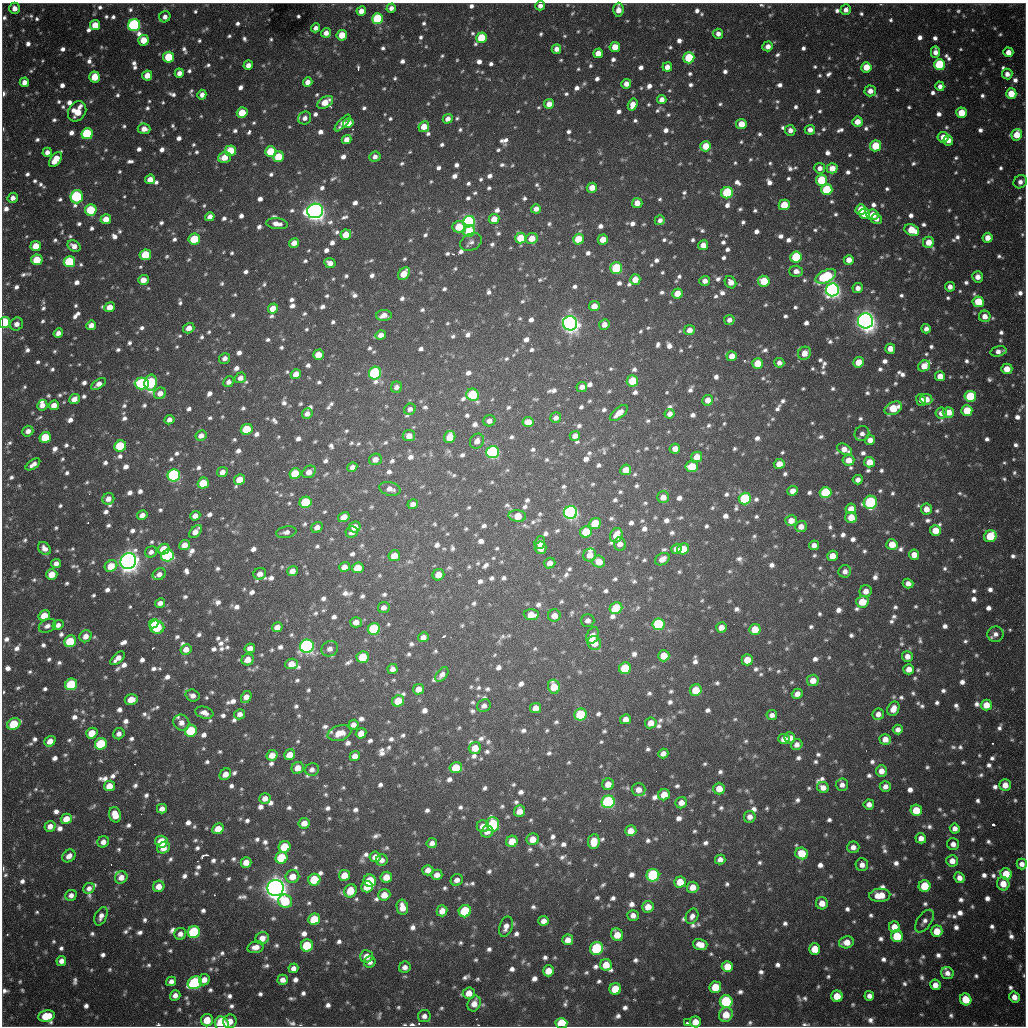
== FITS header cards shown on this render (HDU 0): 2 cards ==
NAXIS1  =                 1024 / length of data axis 1
NAXIS2  =                 1024 / length of data axis 2

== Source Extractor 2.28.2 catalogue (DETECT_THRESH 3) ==
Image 1024 x 1024 px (HDU 0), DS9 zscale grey, 1 PNG px = 1 image px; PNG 1028 x 1028 px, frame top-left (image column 1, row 1024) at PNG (2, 3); each listed source drawn as its Kron ellipse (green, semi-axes under 4 px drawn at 4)
Background 724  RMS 22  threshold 66.5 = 3 sigma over >= 5 px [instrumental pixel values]
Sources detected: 1830; of the 1830, the 500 brightest by FLUX_AUTO listed and drawn (1330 fainter detections omitted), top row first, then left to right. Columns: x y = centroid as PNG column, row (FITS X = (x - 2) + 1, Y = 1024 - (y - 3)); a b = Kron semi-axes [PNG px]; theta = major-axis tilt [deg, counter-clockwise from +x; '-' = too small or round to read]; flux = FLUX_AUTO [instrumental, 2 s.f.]
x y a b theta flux
540 6 5 4 - 8.8e+03
14 8 6 5 - 1.3e+04
391 8 5 4 - 8.0e+03
618 10 7 5 86 1.8e+04
846 10 5 5 - 9.5e+03
361 11 5 4 - 1.5e+04
165 17 6 5 - 8.5e+03
377 19 5 5 - 1.3e+05
95 25 5 5 - 3.1e+04
134 25 6 6 - 3.5e+05
316 28 4 4 - 8.1e+03
326 33 5 5 - 1.1e+04
718 34 5 5 - 9.3e+03
342 35 5 5 - 3.3e+04
481 38 5 5 - 6.0e+04
144 40 5 5 - 3.1e+04
768 46 5 5 - 1.2e+04
615 47 5 5 - 2.4e+04
556 49 5 4 - 1.1e+04
935 52 6 4 89 1.1e+04
1008 52 5 4 - 1.4e+04
598 53 5 5 - 2.0e+04
169 57 5 5 - 6.9e+04
689 58 5 5 - 1.0e+05
248 65 5 4 - 1.1e+04
939 65 5 5 - 1.2e+05
667 67 5 4 - 1.3e+04
866 67 5 5 - 3.1e+04
179 73 4 4 - 1.0e+04
1007 74 5 5 - 1.0e+04
147 75 5 5 - 2.1e+04
95 77 5 5 - 3.7e+04
24 82 5 4 - 1.2e+04
308 82 5 4 - 1.2e+04
626 84 5 5 - 1.2e+04
940 86 5 4 - 8.5e+03
870 91 5 5 - 1.2e+04
1011 94 5 5 - 3.5e+04
202 95 5 4 - 9.1e+03
662 99 5 4 - 1.0e+04
325 102 9 5 30 2.7e+04
549 104 5 5 - 1.5e+04
633 105 6 4 72 1.7e+04
77 111 11 8 58 3.7e+04
242 113 5 5 - 4.1e+04
961 113 5 5 - 3.8e+04
305 118 7 6 - 8.7e+03
448 119 5 4 - 1.1e+04
857 122 5 5 - 1.8e+04
343 123 10 4 48 9.5e+03
348 123 5 5 - 2.1e+04
741 124 5 5 - 2.6e+04
424 127 5 5 - 2.4e+04
144 129 6 5 - 1.3e+04
790 130 5 5 - 9.3e+03
810 130 5 5 - 1.1e+04
87 134 6 5 - 1.3e+05
1017 135 6 5 - 3.4e+04
943 137 5 5 - 1.9e+04
346 140 5 4 - 1.4e+04
948 140 5 5 - 1.3e+04
706 146 5 5 - 3.5e+04
876 146 5 5 - 5.9e+04
230 151 6 5 - 5.7e+04
47 152 5 4 - 9.0e+03
271 152 5 5 - 6.3e+04
224 157 6 5 - 2.5e+04
278 157 5 5 - 5.0e+04
375 157 5 5 - 8.3e+03
56 159 9 5 53 3.0e+04
820 168 5 5 - 9.6e+03
832 168 5 5 - 1.9e+04
150 179 5 4 - 1.7e+04
821 180 5 5 - 8.8e+04
1020 182 7 6 - 8.8e+03
592 188 5 5 - 1.9e+04
827 190 5 5 - 1.1e+05
727 193 6 5 - 1.5e+05
77 197 7 6 - 2.1e+05
13 198 5 5 - 9.7e+03
637 203 5 5 - 1.6e+04
784 205 5 5 - 4.7e+04
536 209 5 4 - 1.0e+04
861 209 5 5 - 2.6e+04
91 210 6 5 - 9.6e+04
315 211 8 7 - 1.4e+06
864 214 5 5 - 2.8e+04
873 215 6 5 - 2.1e+04
210 217 5 4 - 1.1e+04
106 219 5 5 - 2.1e+04
494 219 5 5 - 2.1e+04
876 219 5 5 - 9.0e+03
660 220 5 5 - 8.1e+03
469 222 6 5 - 3.9e+05
277 224 11 5 -6 1.4e+04
459 227 7 5 -1 5.1e+04
912 230 8 5 -22 4.4e+04
469 231 6 5 - 5.0e+04
346 235 5 5 - 2.7e+04
521 238 5 5 - 4.5e+04
532 238 6 5 - 2.1e+04
988 238 5 5 - 1.7e+04
194 239 6 5 - 6.0e+04
578 239 5 5 - 4.6e+04
603 240 5 5 - 2.0e+04
471 242 11 8 25 8.0e+03
928 242 5 5 - 2.2e+04
294 243 5 4 - 1.4e+04
703 245 5 5 - 1.7e+04
36 246 5 5 - 2.5e+04
74 246 7 5 -31 1.2e+04
145 255 6 5 - 6.1e+04
796 257 6 5 - 1.0e+05
37 260 5 5 - 4.8e+04
849 260 5 4 - 1.5e+04
69 262 6 5 - 1.2e+05
330 263 6 5 - 1.2e+04
616 268 6 5 - 1.3e+05
796 271 6 5 - 1.1e+04
404 274 7 5 53 3.1e+04
826 276 11 6 25 1.5e+05
977 277 5 5 - 1.2e+04
635 279 5 5 - 2.4e+04
143 280 5 5 - 2.0e+04
705 281 5 5 - 9.5e+03
764 281 6 5 - 5.1e+04
730 282 6 5 - 1.7e+04
950 287 5 4 - 9.4e+03
858 288 5 5 - 1.0e+04
832 290 6 6 - 8.3e+05
677 294 5 5 - 2.3e+04
978 302 5 5 - 4.8e+04
594 306 5 5 - 1.9e+04
110 307 5 5 - 1.8e+04
273 309 5 5 - 2.7e+04
384 315 8 5 1 1.5e+04
985 316 6 6 - 1.3e+04
729 320 5 5 - 8.6e+03
865 321 7 7 - 1.5e+06
5 323 5 5 - 1.4e+05
570 323 7 7 - 1.1e+06
17 324 7 6 - 1.1e+04
604 324 5 5 - 1.2e+04
91 325 5 4 - 1.2e+04
189 328 6 5 - 1.2e+04
926 329 5 4 - 8.2e+03
689 330 5 5 - 1.4e+04
58 333 5 4 - 8.5e+03
381 335 5 4 - 1.3e+04
890 349 5 5 - 1.6e+04
998 351 8 5 13 9.8e+03
804 353 7 6 - 1.8e+04
318 355 5 5 - 2.3e+04
732 356 5 5 - 1.9e+04
225 358 6 5 - 8.1e+03
859 362 5 5 - 3.0e+04
757 363 5 5 - 4.1e+04
779 363 5 5 - 9.0e+03
924 366 6 5 - 2.3e+04
1007 369 6 5 - 2.0e+04
375 373 6 6 - 3.0e+05
296 374 5 5 - 2.0e+04
940 376 5 5 - 2.0e+04
240 378 5 5 - 9.8e+03
632 381 6 5 - 5.6e+04
151 382 8 6 80 2.1e+05
229 382 5 5 - 8.0e+03
142 383 7 6 - 2.1e+05
98 384 8 4 35 1.2e+04
396 387 6 5 - 8.3e+03
582 387 5 5 - 9.6e+03
160 393 6 5 - 1.3e+04
473 395 6 6 - 1.2e+05
970 396 5 5 - 1.0e+05
74 399 5 4 - 1.4e+04
926 399 6 5 - 1.8e+04
708 400 5 5 - 1.7e+04
921 400 6 4 -82 8.3e+03
42 405 5 5 - 1.1e+04
54 405 5 5 - 1.5e+04
893 408 9 6 27 5.1e+04
410 409 6 5 - 8.1e+03
967 410 5 5 - 4.7e+04
948 412 5 5 - 2.2e+04
619 413 11 5 40 1.8e+04
941 413 6 5 - 1.0e+04
307 414 5 5 - 1.0e+04
670 414 5 4 - 1.1e+04
556 418 5 5 - 8.0e+03
169 420 5 4 - 9.3e+03
489 421 6 5 - 9.0e+03
528 422 5 5 - 2.5e+04
247 429 6 5 - 6.9e+04
28 431 5 5 - 9.3e+03
862 434 8 7 - 8.1e+03
201 435 6 5 - 1.1e+04
409 436 6 5 - 1.5e+04
575 436 5 5 - 1.1e+04
45 437 6 5 - 6.1e+04
450 437 6 5 - 3.3e+04
870 440 5 5 - 1.2e+04
477 441 8 6 57 1.2e+04
120 446 6 5 - 9.6e+04
675 449 5 5 - 1.6e+04
844 449 8 5 -28 1.6e+04
493 452 6 6 - 3.3e+05
697 457 5 5 - 2.2e+04
375 459 6 5 - 1.2e+04
848 460 6 5 - 2.0e+04
869 462 5 5 - 2.3e+04
33 464 8 4 35 8.8e+03
779 464 5 5 - 2.2e+04
352 467 5 4 - 8.6e+03
692 467 6 5 - 5.1e+04
626 470 5 5 - 2.4e+04
222 472 5 5 - 1.1e+04
309 472 7 5 37 1.5e+04
295 474 6 5 - 5.9e+04
174 475 6 6 - 3.1e+05
240 480 6 5 - 2.8e+04
858 480 5 4 - 8.8e+03
203 483 6 5 - 4.8e+04
390 489 11 6 -13 1.2e+04
792 491 5 5 - 1.3e+04
825 492 6 5 - 1.1e+05
663 497 6 6 - 1.5e+04
108 499 6 5 - 1.3e+04
745 499 6 6 - 1.3e+05
305 502 6 5 - 9.9e+04
870 502 7 6 - 2.4e+05
413 504 5 4 - 8.9e+03
851 509 5 5 - 2.0e+04
926 509 5 5 - 1.5e+04
571 512 6 6 - 5.7e+05
142 515 5 4 - 1.1e+04
195 516 5 4 - 1.1e+04
517 516 9 5 -4 3.1e+04
344 517 6 5 - 1.7e+04
851 517 6 5 - 2.6e+04
791 521 6 5 - 1.8e+04
595 523 6 5 - 5.3e+04
801 526 6 5 - 1.3e+04
317 527 6 5 - 1.0e+04
355 527 6 5 - 1.8e+04
935 530 5 5 - 3.1e+04
195 532 8 4 50 1.5e+04
286 532 10 5 9 8.6e+03
352 532 6 5 - 9.6e+03
586 532 6 5 - 6.9e+04
616 535 7 6 - 2.6e+04
990 536 6 6 - 6.6e+04
540 543 7 5 71 1.0e+04
620 544 6 6 - 1.1e+04
892 544 5 5 - 2.6e+04
184 545 5 5 - 1.5e+04
814 545 5 4 - 9.0e+03
44 548 7 5 -44 9.5e+03
540 548 6 6 - 1.8e+04
164 549 6 5 - 3.7e+04
676 549 5 5 - 1.5e+04
683 549 6 5 - 4.4e+04
151 552 6 5 - 8.1e+03
590 555 6 6 - 1.8e+04
914 555 5 5 - 1.6e+04
167 556 6 6 - 2.3e+05
394 556 6 5 - 2.1e+04
832 556 5 5 - 2.2e+04
662 559 8 5 32 1.4e+04
128 561 8 7 - 1.5e+06
599 562 6 6 - 2.3e+04
56 563 5 4 - 8.5e+03
550 563 6 5 - 1.2e+04
111 566 6 5 - 3.2e+04
344 567 5 5 - 1.4e+04
358 568 6 5 - 3.8e+04
292 571 5 5 - 1.2e+04
845 571 6 6 - 9.3e+03
52 574 5 5 - 2.7e+04
159 574 7 5 32 9.4e+03
260 574 6 5 - 1.2e+04
438 575 6 5 - 2.2e+04
908 583 5 5 - 9.4e+03
866 591 6 6 - 1.3e+04
862 602 6 5 - 3.8e+04
160 603 5 4 - 1.0e+04
384 607 6 5 - 8.6e+03
616 608 6 5 - 6.0e+04
531 615 7 5 -3 2.1e+04
44 616 6 5 - 2.9e+04
554 616 6 6 - 1.5e+04
588 620 6 6 - 8.7e+03
356 622 6 5 - 1.2e+04
154 624 5 4 - 3.6e+04
659 624 6 6 - 1.3e+05
58 625 6 5 - 8.7e+03
47 626 9 6 26 9.1e+03
157 627 7 6 - 1.0e+05
277 627 5 5 - 1.4e+04
721 627 5 5 - 1.5e+04
374 629 6 6 - 1.4e+05
755 629 6 5 - 3.3e+04
995 634 8 7 - 8.2e+03
86 636 6 5 - 1.3e+04
593 636 9 6 67 1.5e+04
423 637 5 5 - 9.9e+03
70 641 6 5 - 6.9e+04
594 643 7 6 - 3.0e+04
307 646 7 6 - 5.9e+05
250 648 5 4 - 1.2e+04
186 649 6 5 - 1.4e+04
330 649 8 7 - 9.0e+03
664 656 6 5 - 3.0e+04
907 656 5 5 - 1.1e+04
363 657 6 5 - 6.2e+04
118 658 9 4 43 1.2e+04
248 660 6 5 - 1.7e+04
747 660 5 5 - 3.3e+04
291 664 6 5 - 2.0e+04
625 668 6 5 - 7.3e+04
393 669 5 5 - 8.5e+03
909 669 5 5 - 1.6e+04
442 675 8 5 50 9.3e+03
813 680 6 5 - 1.8e+04
71 684 6 5 - 1.2e+05
554 687 7 6 - 3.3e+04
418 689 5 5 - 1.7e+04
696 690 6 5 - 4.3e+04
797 694 5 5 - 1.1e+04
193 695 7 6 - 8.7e+03
246 697 6 5 - 1.2e+04
131 699 6 5 - 2.2e+04
398 701 6 5 - 4.2e+04
986 705 5 5 - 2.7e+04
484 706 7 6 - 8.1e+03
535 708 5 5 - 1.5e+04
893 709 7 5 63 1.7e+04
204 713 9 6 -17 1.1e+04
240 714 5 5 - 8.4e+03
581 714 6 6 - 9.9e+04
878 714 6 5 - 9.8e+03
772 715 5 5 - 8.5e+03
625 719 5 5 - 1.2e+04
181 723 8 7 - 1.2e+04
651 723 6 5 - 1.8e+04
14 724 7 5 28 6.7e+04
353 725 5 4 - 8.7e+03
898 729 5 5 - 9.1e+03
191 731 6 5 - 1.1e+05
92 733 6 5 - 3.0e+04
339 733 12 7 16 2.2e+04
361 733 5 5 - 1.7e+04
119 734 6 5 - 8.4e+03
790 738 5 5 - 1.2e+04
784 739 6 5 - 1.3e+04
885 739 6 5 - 1.6e+04
50 741 6 4 38 1.6e+04
101 744 6 5 - 9.6e+04
797 744 6 5 - 9.4e+03
475 748 6 6 - 2.4e+04
663 754 5 5 - 1.1e+04
272 755 6 5 - 2.0e+04
290 755 6 5 - 2.2e+04
355 756 5 5 - 1.1e+04
298 768 6 6 - 1.9e+04
456 768 6 5 - 4.0e+04
312 770 7 6 - 8.1e+03
881 771 6 5 - 1.4e+04
225 774 6 5 - 1.4e+04
608 784 6 5 - 2.0e+04
842 785 6 6 - 9.2e+03
1005 785 6 6 - 1.7e+04
109 786 5 5 - 2.2e+04
885 786 5 5 - 8.8e+03
823 787 6 5 - 1.3e+04
719 789 6 6 - 2.0e+04
638 790 7 6 - 1.3e+04
664 795 6 5 - 2.7e+04
265 798 5 5 - 1.2e+04
608 802 6 6 - 2.9e+05
681 803 6 5 - 1.3e+04
869 804 5 5 - 1.0e+04
162 809 5 5 - 9.4e+03
916 810 6 5 - 4.1e+04
520 811 6 5 - 1.6e+04
115 815 8 6 -75 2.7e+04
750 817 6 5 - 1.0e+04
66 819 5 5 - 2.4e+04
304 823 5 5 - 1.6e+04
493 824 7 6 - 1.7e+05
50 826 6 5 - 1.3e+04
483 826 6 5 - 1.3e+04
955 828 5 5 - 9.6e+03
218 829 6 5 - 2.3e+04
631 831 5 5 - 2.0e+04
487 832 6 5 - 1.1e+04
921 838 5 5 - 1.2e+04
533 839 6 6 - 2.2e+04
512 841 6 5 - 2.9e+04
594 841 7 5 83 3.1e+04
103 842 6 5 - 1.1e+04
161 842 6 6 - 5.5e+04
432 843 5 5 - 8.9e+03
953 844 6 6 - 8.8e+03
284 847 6 5 - 5.6e+04
853 847 6 6 - 9.1e+03
164 848 7 5 36 1.8e+04
802 853 6 6 - 4.2e+04
69 856 7 5 43 1.2e+04
375 857 5 5 - 1.4e+04
281 858 6 5 - 8.5e+04
720 859 5 5 - 8.3e+03
382 860 6 5 - 8.6e+03
952 861 6 6 - 1.5e+04
246 862 5 5 - 1.7e+04
1022 864 5 5 - 9.3e+03
862 865 6 6 - 1.0e+04
428 870 5 5 - 1.1e+04
1006 874 6 5 - 3.7e+04
344 875 6 5 - 2.7e+04
437 875 5 5 - 1.3e+04
653 875 6 6 - 2.0e+05
292 876 7 6 - 2.3e+04
121 877 6 6 - 1.5e+04
386 877 6 5 - 2.3e+04
959 878 5 5 - 1.2e+04
314 880 6 6 - 6.8e+04
457 880 6 5 - 1.0e+04
370 881 6 6 - 6.5e+04
680 882 5 5 - 3.3e+04
1003 884 7 6 - 2.3e+04
159 886 6 5 - 1.7e+04
924 886 6 6 - 6.0e+04
367 887 6 5 - 3.2e+04
693 887 6 5 - 1.8e+04
89 888 6 5 - 8.6e+03
276 888 8 8 - 1.9e+06
350 891 7 6 - 3.8e+04
71 895 6 5 - 8.3e+03
384 895 6 5 - 2.2e+04
880 895 10 6 4 3.3e+04
285 901 7 6 - 7.2e+04
822 903 6 6 - 1.8e+04
402 907 7 5 -80 1.8e+04
648 907 6 6 - 2.0e+04
442 911 5 5 - 1.6e+04
465 911 6 6 - 1.1e+05
633 915 5 5 - 9.7e+03
101 916 10 6 66 9.3e+03
692 916 8 6 64 8.3e+03
314 919 6 5 - 6.4e+04
544 921 5 5 - 1.1e+04
924 921 13 7 55 8.5e+03
506 927 10 6 73 1.1e+04
894 927 5 5 - 2.0e+04
937 931 6 5 - 3.2e+04
194 932 6 6 - 1.6e+05
180 934 6 5 - 9.7e+03
617 935 6 6 - 2.8e+04
897 936 6 6 - 6.2e+04
262 938 7 6 - 1.6e+04
568 940 5 5 - 1.5e+04
846 942 7 6 - 2.0e+04
700 944 7 5 -17 2.0e+04
307 945 6 6 - 7.6e+04
255 947 8 5 14 1.3e+04
597 948 6 6 - 1.5e+05
815 949 6 5 - 3.0e+04
366 956 6 6 - 1.7e+04
61 961 5 5 - 1.1e+04
370 962 6 5 - 8.0e+03
606 965 6 6 - 2.8e+04
727 966 5 5 - 2.9e+04
405 967 6 5 - 8.6e+03
293 968 5 4 - 9.3e+03
548 971 5 5 - 2.6e+04
947 973 6 6 - 9.8e+03
204 980 6 5 - 1.4e+04
283 980 5 5 - 1.1e+04
171 981 5 4 - 8.3e+03
195 983 7 6 - 2.5e+05
935 985 5 5 - 1.4e+04
715 987 6 6 - 4.6e+04
615 989 6 6 - 4.6e+04
469 993 6 5 - 1.9e+04
175 995 5 5 - 9.5e+03
837 996 6 5 - 3.2e+04
869 996 5 4 - 9.0e+03
1014 997 5 5 - 1.3e+04
966 999 6 5 - 5.1e+04
726 1001 6 6 - 1.8e+05
474 1003 8 6 68 1.7e+04
726 1015 7 6 - 3.3e+04
46 1016 8 5 10 4.4e+04
424 1016 6 6 - 9.0e+03
207 1020 6 6 - 3.3e+04
230 1021 7 6 - 1.6e+04
687 1022 4 3 - 1.2e+04
695 1022 5 5 - 2.2e+04
561 1023 6 5 - 9.7e+04
222 1024 8 6 -51 8.6e+04
At the frame edge (FLAGS 8, measured only in part): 4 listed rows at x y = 540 6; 5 323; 561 1023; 222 1024
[1330 fainter detections neither listed nor drawn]

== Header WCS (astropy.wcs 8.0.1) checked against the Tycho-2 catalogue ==
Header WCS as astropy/WCSLIB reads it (CRVAL/CRPIX/CD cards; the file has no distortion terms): RA---TAN/DEC--TAN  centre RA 19:04:13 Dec -20:34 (286.05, -20.56 deg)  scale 1.18 arcsec/px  FOV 20.1' x 20.1'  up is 0 deg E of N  parity flipped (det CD > 0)
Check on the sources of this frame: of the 60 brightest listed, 16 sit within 1.5 arcsec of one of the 21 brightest Tycho-2 stars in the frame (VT <= 11.99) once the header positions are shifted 0.26 arcsec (0.05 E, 0.26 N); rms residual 0.50 arcsec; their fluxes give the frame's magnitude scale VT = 25.16 - 2.5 log10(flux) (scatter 0.28 mag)
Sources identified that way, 16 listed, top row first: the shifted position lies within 1.5 arcsec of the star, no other Tycho-2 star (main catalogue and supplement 1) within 3.0 arcsec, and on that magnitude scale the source's flux lands within +1.5 / -3 mag of the star's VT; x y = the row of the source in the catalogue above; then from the Tycho-2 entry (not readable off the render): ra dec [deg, ICRS J2000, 3 dp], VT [Tycho-2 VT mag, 2 dp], TYC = Tycho-2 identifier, HIP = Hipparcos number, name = IAU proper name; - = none
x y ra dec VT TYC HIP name
134 25 285.922 -20.401 11.84 6290-1553-1 - -
87 134 285.906 -20.437 11.70 6290-1190-1 - -
77 197 285.902 -20.457 11.63 6290-1914-1 - -
469 222 286.039 -20.466 11.64 6291-2563-1 - -
832 290 286.166 -20.490 11.06 6291-1861-1 - -
865 321 286.177 -20.500 9.72 6291-280-1 - -
570 323 286.074 -20.500 10.56 6291-2482-1 - -
375 373 286.006 -20.516 11.38 6291-2555-1 - -
174 475 285.935 -20.549 11.40 6290-1670-1 - -
571 512 286.074 -20.562 10.72 6291-940-1 - -
128 561 285.919 -20.577 9.38 6290-1734-1 - -
307 646 285.981 -20.605 11.19 6290-1602-1 - -
608 802 286.086 -20.657 11.94 6295-2470-1 - -
653 875 286.102 -20.681 11.90 6295-452-1 - -
276 888 285.970 -20.684 9.47 6294-85-1 - -
597 948 286.082 -20.705 11.99 6295-205-1 - -